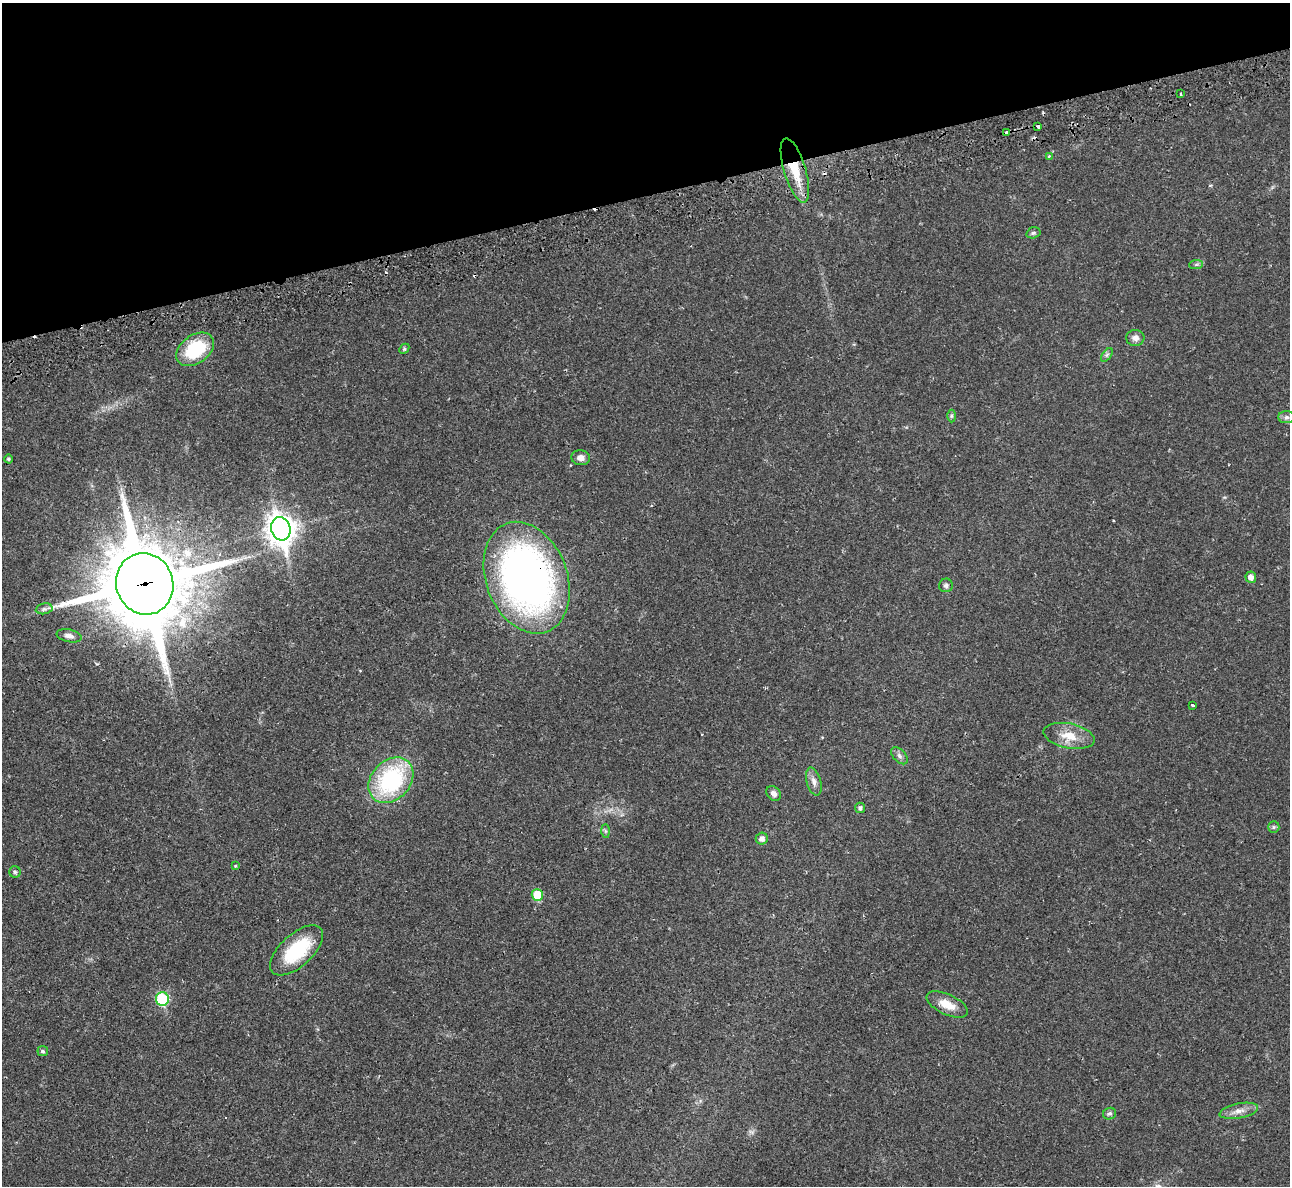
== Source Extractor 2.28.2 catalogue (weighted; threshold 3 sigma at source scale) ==
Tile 3 of 4 x 4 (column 3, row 1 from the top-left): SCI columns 2587-3874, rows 3859-5042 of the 5213 x 5195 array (HDU 1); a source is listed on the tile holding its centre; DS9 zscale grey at full resolution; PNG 1292 x 1188 px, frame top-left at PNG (2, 3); each listed source drawn as its Kron ellipse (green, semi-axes under 4 px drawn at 4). Shown black and unused: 16% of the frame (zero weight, under 2 of 3 exposures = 3% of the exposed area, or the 3 px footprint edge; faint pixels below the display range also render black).
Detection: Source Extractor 2.28.2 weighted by HDU 2 'WHT'; one run over the whole footprint, this tile lists its part. Background 0.0288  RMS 0.0041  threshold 0.0184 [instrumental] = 3 sigma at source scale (4.5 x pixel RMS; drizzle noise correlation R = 1.50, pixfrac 1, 0.05/0.05 arcsec/px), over >= 5 px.
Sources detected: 46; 5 cosmic-ray / hot-pixel residue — neither listed nor drawn; the other 41 listed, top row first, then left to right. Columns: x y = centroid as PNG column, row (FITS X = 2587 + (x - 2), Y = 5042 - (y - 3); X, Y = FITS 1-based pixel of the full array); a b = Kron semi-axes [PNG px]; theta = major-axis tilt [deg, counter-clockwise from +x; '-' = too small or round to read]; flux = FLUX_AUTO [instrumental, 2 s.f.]
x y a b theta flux
1180 94 3 2 - 0.5
1038 126 4 3 - 1.9
1007 133 4 3 - 1.8
1049 156 4 3 - 0.46
795 170 33 11 -73 12
1033 233 7 5 15 0.8
1196 265 7 4 3 0.76
1135 338 9 8 - 2.1
195 349 21 14 36 23
404 349 6 4 46 0.5
1107 355 8 4 53 0.8
951 416 6 4 90 0.64
1286 417 8 6 2 1.3
581 458 9 7 -6 2.2
9 459 4 4 - 0.76
281 529 12 9 -76 480
1251 577 5 5 - 2.3
527 578 58 40 -69 210
145 584 31 28 -72 4100
946 585 7 7 - 1.1
44 609 8 5 10 1.3
69 636 12 6 -12 1.8
1193 705 3 2 - 0.68
1069 736 26 12 -11 7.7
899 756 10 6 -47 1.3
391 780 25 19 47 44
814 782 14 7 -74 2.3
774 793 8 6 -44 1.8
860 808 5 5 - 1.2
1274 827 6 5 - 0.78
605 831 7 4 -89 0.68
762 839 6 6 - 2
235 866 3 3 - 0.42
15 872 6 5 - 0.75
537 895 6 5 - 12
297 950 33 16 43 23
162 999 7 6 - 31
947 1004 22 10 -25 6.4
43 1051 5 5 - 0.83
1239 1111 19 7 11 3.3
1109 1114 7 5 23 1
Overlapping masked pixels (flux is a lower limit): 5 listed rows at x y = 1038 126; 1007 133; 795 170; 527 578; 145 584